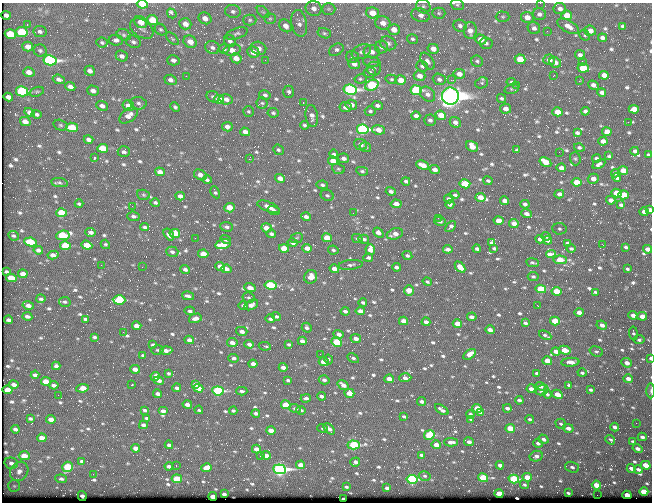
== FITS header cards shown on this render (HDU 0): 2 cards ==
NAXIS1  =                  650 / Width of table row in bytes
NAXIS2  =                  500 / Number of rows in table

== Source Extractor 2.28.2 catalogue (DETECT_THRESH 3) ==
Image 650 x 500 px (HDU 0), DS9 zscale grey, 1 PNG px = 1 image px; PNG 654 x 504 px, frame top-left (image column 1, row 500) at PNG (2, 3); each listed source drawn as its Kron ellipse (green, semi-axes under 4 px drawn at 4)
Background 360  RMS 1.4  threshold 4.26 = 3 sigma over >= 5 px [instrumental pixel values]
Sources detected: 825; of the 825, the 500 brightest by FLUX_AUTO listed and drawn (325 fainter detections omitted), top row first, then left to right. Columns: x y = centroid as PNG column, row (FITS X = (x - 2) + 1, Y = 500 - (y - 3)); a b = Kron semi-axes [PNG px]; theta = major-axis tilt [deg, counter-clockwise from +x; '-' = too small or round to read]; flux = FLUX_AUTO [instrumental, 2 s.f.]
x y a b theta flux
540 3 2 2 - 380
142 4 5 4 - 2800
457 5 7 5 -18 180
423 6 7 6 - 250
314 8 8 7 - 550
328 9 7 5 1 180
560 9 6 5 - 450
233 11 8 6 -14 290
263 12 7 4 -43 180
172 13 5 3 - 670
372 13 6 5 - 1400
439 13 6 5 - 190
539 14 6 6 - 340
6 15 5 4 - 250
420 15 9 6 -19 540
567 15 5 5 - 1500
503 17 7 5 0 180
527 17 6 5 - 860
205 18 7 5 -29 690
270 19 5 5 - 170
153 20 5 4 - 2600
250 20 6 5 - 200
141 22 7 5 -31 1000
299 23 13 7 -79 570
383 23 7 6 - 810
27 24 3 2 - 170
185 24 6 5 - 780
286 26 7 5 -47 530
460 26 7 6 - 300
568 26 12 6 -30 710
623 26 4 3 - 180
534 28 6 5 - 340
142 29 13 8 -35 450
161 29 6 5 - 170
394 30 6 5 - 950
470 30 8 6 88 840
40 31 6 5 - 290
547 31 2 2 - 150
590 31 6 5 - 720
22 32 6 5 - 4600
237 33 11 5 18 280
324 33 7 5 -15 180
10 34 5 4 - 3400
124 35 7 5 -17 200
585 35 6 5 - 150
602 38 4 3 - 340
172 39 8 4 -46 160
412 39 5 4 - 170
481 39 6 5 - 910
116 40 7 5 -7 340
230 41 6 5 - 290
133 42 7 6 - 260
190 42 7 6 - 930
102 43 6 5 - 170
388 43 8 6 -23 320
486 43 6 6 - 270
28 47 5 5 - 560
212 47 7 6 - 310
381 47 6 6 - 280
259 48 8 6 -20 470
224 49 5 4 - 160
433 49 5 5 - 850
40 50 6 6 - 210
232 50 8 5 11 1000
336 50 8 5 32 280
253 52 6 5 - 880
361 52 10 6 25 390
372 52 8 6 -4 540
580 55 5 4 - 350
122 56 6 5 - 350
352 57 7 5 -16 220
236 58 5 5 - 790
520 59 5 4 - 2900
50 60 6 5 - 27000
173 60 6 5 - 340
265 60 2 2 - 230
549 60 6 5 - 580
427 61 9 5 -52 350
477 61 6 5 - 200
582 61 3 2 - 150
372 62 9 5 -10 230
555 63 6 5 - 470
354 64 6 5 - 610
422 66 6 5 - 210
374 68 7 7 - 260
583 68 6 4 -7 4700
90 71 5 5 - 410
29 72 6 4 -17 600
370 73 6 5 - 260
459 74 6 5 - 680
604 75 5 4 - 870
186 76 2 2 - 250
420 76 6 5 - 710
553 76 3 2 - 150
59 79 6 4 -20 350
360 79 6 4 10 160
391 79 6 4 -13 150
439 79 6 5 - 300
171 80 6 5 - 360
401 80 5 4 - 1200
451 80 2 2 - 1000
579 81 3 2 - 200
511 82 5 4 - 160
482 83 6 5 - 180
372 85 7 5 21 9200
516 85 2 2 - 310
593 85 6 4 -35 460
70 87 5 4 - 480
512 89 7 5 14 150
350 90 6 5 - 22000
416 90 5 5 - 11000
22 91 6 5 - 13000
93 91 6 5 - 410
37 92 7 4 20 160
289 92 6 5 - 230
602 92 4 4 - 360
428 94 8 6 -44 440
265 95 6 5 - 230
450 96 8 8 - 120000
8 97 5 4 - 460
213 97 7 5 -29 220
501 98 5 4 - 170
219 99 5 4 - 2000
226 99 6 5 - 450
138 103 8 6 -9 300
262 103 5 5 - 170
303 103 3 2 - 570
351 105 6 5 - 540
377 105 5 4 - 260
102 106 6 4 -25 350
128 106 6 5 - 710
175 107 5 4 - 180
346 107 6 5 - 480
506 109 5 5 - 580
634 109 5 4 - 1700
248 111 5 5 - 150
370 111 5 5 - 190
585 111 4 4 - 250
30 112 5 4 - 420
557 112 5 4 - 1400
273 113 5 4 - 160
37 114 5 4 - 210
129 115 11 6 36 710
441 115 5 4 - 1400
312 116 11 6 -84 470
416 116 4 4 - 400
430 120 6 5 - 280
25 121 5 4 - 660
455 122 6 5 - 370
628 122 2 2 - 350
60 125 7 5 -16 170
304 125 4 4 - 170
72 127 6 4 -8 1900
227 127 5 4 - 380
363 129 6 5 - 20000
378 130 7 4 -9 790
245 132 5 4 - 640
607 132 5 4 - 1400
577 133 4 4 - 300
88 139 5 4 - 340
603 141 5 4 - 650
360 145 6 5 - 500
472 146 6 5 - 1200
365 147 6 5 - 180
103 148 5 4 - 3400
579 148 5 4 - 220
278 150 5 5 - 180
517 150 4 3 - 170
635 151 4 4 - 330
124 152 6 5 - 270
559 152 2 2 - 360
334 154 5 4 - 390
648 155 3 3 - 160
609 156 4 3 - 160
94 158 3 3 - 170
344 158 6 4 -13 360
596 158 4 3 - 300
249 159 3 2 - 1300
575 159 7 5 -87 160
333 161 5 4 - 1000
545 162 6 4 -31 1500
599 164 7 4 27 300
423 165 7 4 -21 1200
561 168 4 4 - 650
338 169 6 5 - 160
435 170 5 4 - 600
623 170 5 4 - 1200
362 171 6 4 -9 170
160 172 5 4 - 750
615 173 4 4 - 370
200 175 7 5 -32 520
280 178 5 4 - 690
616 178 4 4 - 370
593 179 5 5 - 740
207 180 4 3 - 220
406 181 4 3 - 220
488 181 5 4 - 160
577 182 5 4 - 2000
59 183 8 4 -9 190
465 184 5 4 - 3600
322 185 6 4 -11 190
391 191 5 4 - 290
215 192 6 4 -63 190
616 193 5 4 - 2200
559 194 5 4 - 420
143 195 6 5 - 150
327 195 7 5 -25 190
455 195 5 4 - 190
624 195 5 4 - 2400
180 196 4 4 - 440
480 197 5 4 - 850
449 199 5 4 - 350
611 200 4 4 - 540
505 201 4 4 - 610
155 203 5 4 - 190
79 204 4 3 - 170
396 204 5 4 - 760
450 204 4 4 - 300
525 204 4 4 - 260
621 205 4 3 - 220
132 206 2 2 - 200
268 207 12 5 -20 660
230 208 5 4 - 1700
274 210 6 4 -17 270
650 210 4 3 - 410
644 212 5 4 - 710
61 213 5 4 - 2600
353 213 2 2 - 210
526 214 5 3 - 410
133 216 6 4 -5 250
306 217 5 4 - 370
438 218 3 2 - 170
440 221 6 4 -13 340
499 221 5 4 - 1100
514 223 5 4 - 620
145 227 4 3 - 210
227 227 6 4 -4 260
451 227 6 3 49 300
266 228 5 4 - 990
559 229 7 5 -4 160
91 232 5 4 - 350
175 233 5 4 - 2500
378 233 6 4 -41 860
271 234 5 4 - 250
395 234 8 5 17 770
63 235 7 5 7 6700
169 235 7 4 -53 520
14 236 5 4 - 170
546 236 4 4 - 250
195 238 2 2 - 290
297 238 6 4 22 160
327 238 5 4 - 1900
357 239 6 4 -29 160
364 239 5 4 - 250
540 239 5 4 - 630
226 240 5 4 - 190
548 240 4 4 - 380
30 242 6 4 -9 3500
492 242 4 4 - 260
293 243 5 4 - 380
567 243 4 3 - 250
105 244 5 4 - 150
223 244 8 5 14 1800
87 245 5 4 - 1800
603 245 2 2 - 450
65 246 5 4 - 4500
626 247 3 3 - 170
284 248 5 4 - 2100
307 248 5 4 - 800
571 248 4 3 - 190
448 249 5 3 - 390
477 249 4 3 - 240
494 249 4 3 - 200
648 249 4 4 - 790
38 250 5 4 - 300
333 250 5 4 - 200
370 250 5 5 - 1100
172 252 6 5 - 250
203 254 5 4 - 1400
551 254 5 3 - 1500
53 255 5 4 - 620
407 256 5 4 - 210
368 258 5 3 - 250
560 260 7 4 -3 2300
533 263 6 3 -9 160
101 265 2 2 - 340
350 265 12 5 7 310
220 266 5 4 - 790
142 267 2 2 - 210
396 267 4 3 - 320
460 267 6 4 -48 880
185 269 5 4 - 270
226 269 5 4 - 460
334 269 5 4 - 610
627 269 3 3 - 170
6 272 4 3 - 160
23 274 5 4 - 610
311 277 7 6 - 860
533 277 5 4 - 160
11 278 5 4 - 2500
427 282 4 3 - 150
271 285 6 4 -10 8400
250 288 6 4 -18 700
541 289 5 4 - 4200
409 290 5 5 - 1400
556 291 5 4 - 2300
595 292 4 3 - 150
188 296 6 3 -13 290
248 298 6 5 - 180
41 299 4 4 - 190
119 300 6 4 -3 5100
65 302 6 5 - 160
363 302 4 3 - 200
243 305 5 4 - 230
251 305 7 4 27 490
28 306 5 3 - 420
538 306 3 2 - 470
190 311 5 4 - 220
345 311 4 3 - 280
360 311 4 4 - 580
579 312 4 4 - 580
633 315 4 3 - 450
27 316 5 3 - 270
277 316 4 4 - 180
642 316 5 4 - 890
472 317 5 4 - 470
195 318 6 4 16 570
85 319 4 3 - 220
270 319 5 4 - 250
9 320 4 3 - 370
403 321 4 4 - 890
555 321 5 4 - 3000
426 322 4 3 - 480
457 323 4 4 - 1200
525 323 4 3 - 200
602 325 5 4 - 470
137 326 5 4 - 800
307 328 5 4 - 250
490 330 5 4 - 590
242 331 5 4 - 510
123 332 2 2 - 400
633 333 7 4 -81 160
339 334 5 4 - 420
545 335 6 3 -26 200
94 337 4 3 - 150
356 338 5 4 - 470
189 340 5 3 - 430
639 340 5 4 - 210
302 341 4 4 - 400
337 342 5 4 - 3800
232 343 5 4 - 470
249 344 5 4 - 440
289 344 4 3 - 190
153 345 4 3 - 200
265 346 6 3 -9 210
157 350 6 4 -3 150
565 350 6 4 -14 1700
166 351 6 3 3 490
556 351 4 3 - 560
596 351 7 5 -18 190
320 354 2 2 - 160
470 354 7 4 34 850
143 355 4 3 - 190
234 358 5 4 - 230
353 358 6 4 -29 210
650 358 3 2 - 200
329 359 5 3 - 170
547 361 5 4 - 1500
324 362 5 4 - 1500
570 362 9 4 4 750
627 363 5 4 - 620
253 364 4 3 - 460
56 366 4 4 - 240
283 367 4 3 - 430
135 369 5 4 - 700
168 373 3 3 - 150
537 373 4 3 - 220
582 373 4 3 - 180
35 375 4 3 - 280
155 376 4 4 - 540
405 378 6 4 2 420
389 379 5 4 - 990
628 379 5 4 - 570
288 380 4 3 - 200
324 380 5 4 - 330
46 381 5 4 - 1400
159 381 5 3 - 360
195 384 4 4 - 390
14 385 4 3 - 440
54 385 4 3 - 320
131 385 3 2 - 210
343 385 6 4 -34 620
569 385 4 3 - 200
541 386 5 4 - 290
83 388 6 4 8 1400
177 388 4 3 - 260
198 388 5 4 - 930
531 389 4 3 - 510
8 390 5 4 - 1700
542 390 6 5 - 350
591 390 3 3 - 180
218 391 6 4 -7 11000
242 391 5 3 - 200
651 391 7 3 89 170
349 393 5 4 - 1500
158 394 4 3 - 320
547 394 4 3 - 200
557 394 5 4 - 1200
58 395 2 2 - 230
321 396 4 3 - 270
306 398 5 4 - 260
519 400 4 3 - 240
422 401 4 3 - 330
187 404 4 3 - 460
286 405 5 4 - 2900
477 408 5 4 - 2100
507 408 4 3 - 320
295 409 6 4 -19 270
144 410 3 3 - 190
199 410 4 3 - 160
301 410 5 3 - 170
442 410 7 3 -35 340
163 411 5 4 - 300
233 411 4 3 - 170
481 412 4 3 - 530
256 413 4 3 - 240
470 414 4 3 - 290
404 416 4 3 - 160
147 418 4 3 - 220
30 419 4 3 - 190
51 419 5 4 - 690
471 419 3 3 - 150
530 419 4 4 - 180
636 423 2 2 - 160
561 424 5 4 - 160
143 425 4 3 - 280
615 427 4 3 - 320
323 428 5 4 - 150
510 428 5 4 - 1900
568 428 5 4 - 460
15 429 4 3 - 260
329 429 7 3 -45 390
271 430 5 4 - 1200
429 435 5 4 - 5900
642 437 4 3 - 290
42 438 5 4 - 640
543 439 5 4 - 310
610 440 5 3 - 170
633 441 4 3 - 160
451 442 7 3 -2 370
469 442 5 3 - 400
538 443 5 4 - 240
169 445 4 3 - 250
354 445 6 4 -2 8400
436 445 4 4 - 1200
136 448 4 4 - 740
256 449 4 4 - 780
637 449 5 3 - 400
266 455 5 4 - 640
421 455 4 3 - 250
24 456 5 4 - 1400
260 456 2 2 - 660
536 456 6 5 - 450
82 461 4 3 - 160
355 462 5 4 - 390
11 463 7 5 -16 390
300 465 4 4 - 750
500 465 4 3 - 500
646 465 5 4 - 1800
169 466 4 3 - 290
176 466 3 2 - 210
68 467 5 5 - 4200
572 467 7 5 -19 290
206 468 5 4 - 1200
631 468 4 3 - 480
279 469 6 5 - 31000
638 469 4 3 - 250
19 471 10 8 54 680
93 474 2 2 - 270
425 476 6 4 -15 180
527 477 5 4 - 1700
483 478 5 4 - 5300
61 479 6 4 -5 240
177 479 5 4 - 3200
412 479 5 4 - 13000
514 479 5 4 - 7500
524 485 4 3 - 170
596 485 5 4 - 1800
14 486 6 6 - 200
346 487 3 3 - 170
387 488 4 3 - 290
644 492 4 4 - 4900
499 493 5 4 - 1800
568 493 4 2 - 150
224 494 4 3 - 230
597 495 2 2 - 260
627 495 4 3 - 1300
82 496 5 3 - 260
213 496 4 3 - 1200
343 499 4 3 - 610
At the frame edge (FLAGS 8, measured only in part): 6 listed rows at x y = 540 3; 142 4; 457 5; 650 210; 650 358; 651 391
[325 fainter detections neither listed nor drawn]